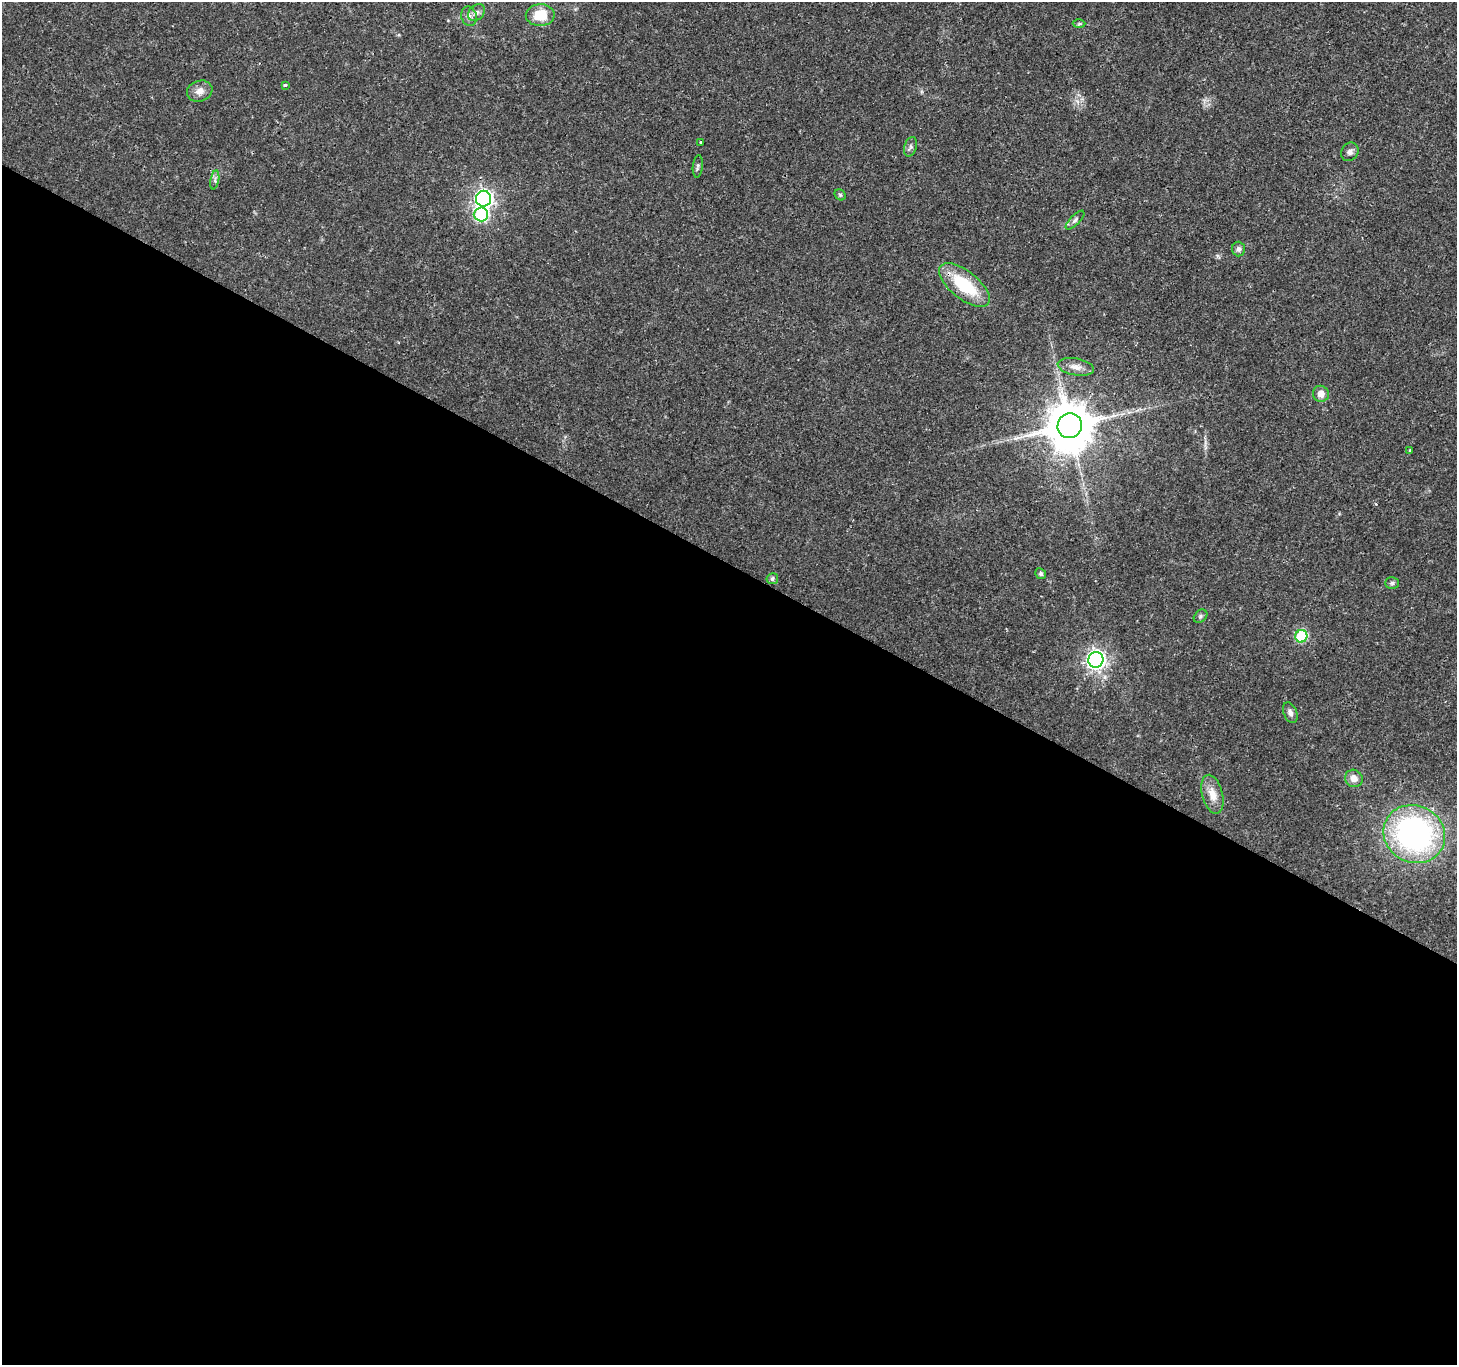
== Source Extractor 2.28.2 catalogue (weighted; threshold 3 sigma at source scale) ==
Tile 14 of 4 x 4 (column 2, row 4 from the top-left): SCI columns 1461-2915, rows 199-1561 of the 5835 x 5916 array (HDU 1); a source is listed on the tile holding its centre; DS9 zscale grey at full resolution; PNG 1459 x 1367 px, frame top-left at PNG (2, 2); each listed source drawn as its Kron ellipse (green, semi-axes under 4 px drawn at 4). Shown black and unused: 59% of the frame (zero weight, under 3 of 4 exposures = <1% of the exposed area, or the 3 px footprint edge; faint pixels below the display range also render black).
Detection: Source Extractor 2.28.2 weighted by HDU 2 'WHT'; one run over the whole footprint, this tile lists its part. Background 0.0187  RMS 0.0017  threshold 0.00782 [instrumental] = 3 sigma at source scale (4.5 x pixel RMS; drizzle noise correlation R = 1.50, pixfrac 1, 0.0396/0.0396 arcsec/px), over >= 5 px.
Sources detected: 32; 1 long thin detection or spike segment (spike, bleed or trail) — neither listed nor drawn; the other 31 listed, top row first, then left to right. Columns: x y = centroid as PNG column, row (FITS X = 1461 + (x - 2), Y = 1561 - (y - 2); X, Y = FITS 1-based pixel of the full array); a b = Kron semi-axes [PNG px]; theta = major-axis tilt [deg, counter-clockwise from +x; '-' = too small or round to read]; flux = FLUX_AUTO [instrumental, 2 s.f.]
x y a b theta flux
477 12 9 7 45 0.77
540 15 14 11 3 4.3
469 16 10 7 -74 0.78
1079 24 6 4 2 0.25
285 85 3 3 - 0.78
200 91 13 10 20 1.4
701 142 3 3 - 0.22
911 147 10 6 73 0.49
1350 152 10 8 52 0.7
698 166 11 5 84 0.44
215 180 10 4 78 0.45
840 195 6 5 - 0.26
484 199 8 7 - 69
481 214 7 7 - 16
1075 220 12 5 45 0.59
1238 249 7 6 - 0.49
964 285 30 14 -38 9.2
1076 367 18 8 -10 1.4
1321 394 8 8 - 1.3
1070 426 12 12 - 840
1410 450 4 3 - 0.16
1041 574 5 5 - 0.34
772 579 6 5 - 0.46
1392 583 7 5 2 0.37
1200 616 8 5 43 0.39
1301 636 6 6 - 14
1096 660 8 7 - 81
1290 713 11 6 -70 0.73
1354 778 9 8 - 1.4
1212 794 20 10 -75 2.2
1414 834 31 28 -26 47
Overlapping masked pixels (flux is a lower limit): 2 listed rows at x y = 964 285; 1070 426